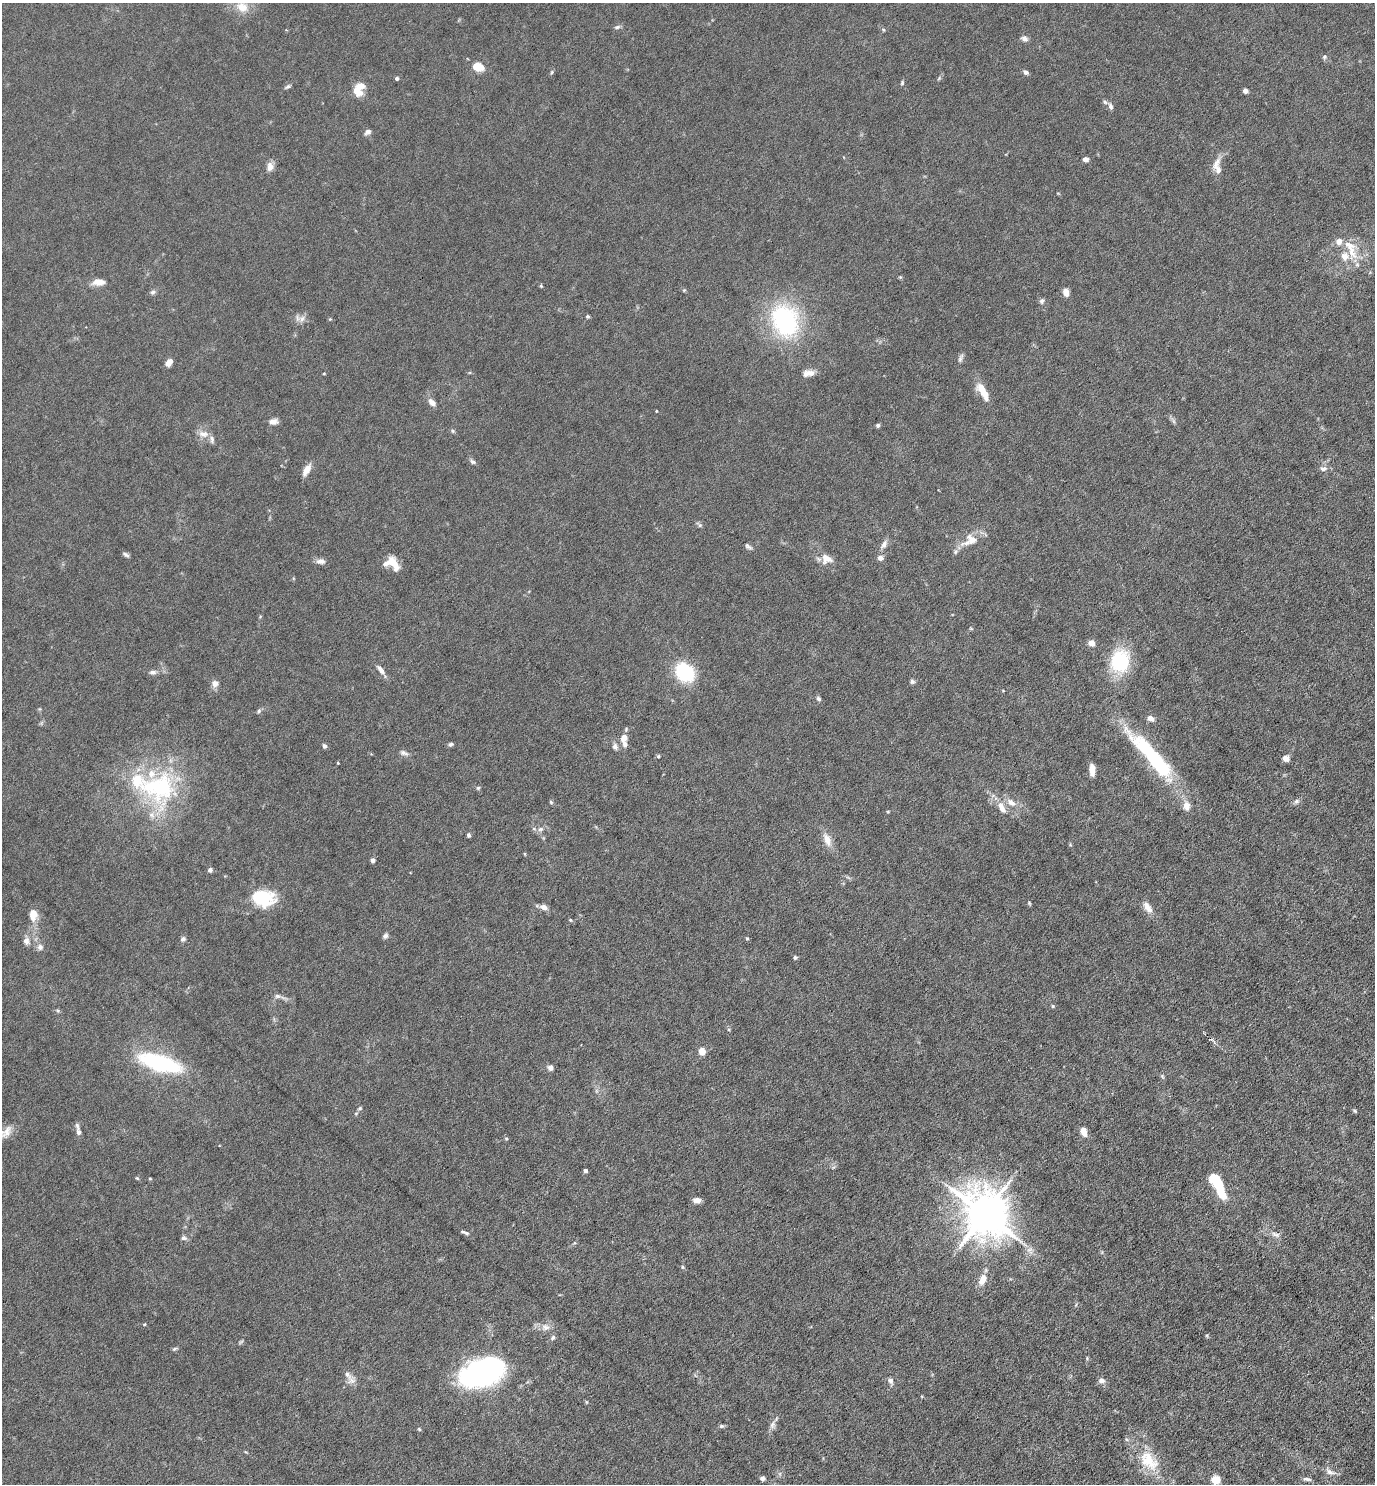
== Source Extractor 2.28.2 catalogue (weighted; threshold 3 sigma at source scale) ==
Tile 6 of 4 x 4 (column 2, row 2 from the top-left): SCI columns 1524-2896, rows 2965-4446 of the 5934 x 5928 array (HDU 1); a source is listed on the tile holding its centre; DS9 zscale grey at full resolution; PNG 1377 x 1486 px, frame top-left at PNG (2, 3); no overlay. Shown black and unused: <1% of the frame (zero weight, under 4 of 8 exposures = <1% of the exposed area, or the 3 px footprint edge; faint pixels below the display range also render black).
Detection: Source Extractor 2.28.2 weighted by HDU 2 'WHT'; one run over the whole footprint, this tile lists its part. Background 0.0371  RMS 0.0027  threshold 0.011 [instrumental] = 3 sigma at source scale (4.09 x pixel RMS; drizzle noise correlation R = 1.36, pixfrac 0.8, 0.05/0.05 arcsec/px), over >= 5 px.
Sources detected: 156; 1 too faint to see at this stretch — not listed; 13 inside a brighter listed object's ellipse — not listed separately; the other 142 listed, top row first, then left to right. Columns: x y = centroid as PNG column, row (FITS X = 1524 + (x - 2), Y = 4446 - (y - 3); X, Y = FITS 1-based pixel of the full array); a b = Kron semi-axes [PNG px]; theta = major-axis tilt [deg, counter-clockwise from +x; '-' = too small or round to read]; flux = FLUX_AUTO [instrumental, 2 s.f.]
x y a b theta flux
242 7 17 13 -28 3.7
617 27 8 5 16 0.6
883 30 6 4 73 0.26
1024 39 8 7 - 0.99
1324 57 6 5 - 0.47
478 66 13 9 -23 3.3
552 72 6 3 71 0.32
1026 72 7 5 -35 0.68
397 78 4 4 - 0.57
939 78 6 4 57 0.34
902 83 6 4 75 0.38
288 87 9 4 31 0.49
357 91 9 6 -48 4.4
1245 91 4 4 - 2.1
1110 106 9 6 -73 0.79
368 132 7 6 - 0.93
1085 159 5 4 - 1.4
1217 166 24 10 -86 2.6
270 167 10 8 82 1.6
1352 252 26 12 -69 5.1
900 277 5 4 - 0.28
99 282 15 8 2 2.3
541 286 5 4 - 0.28
684 290 5 4 - 0.24
153 292 7 5 17 0.6
1066 293 8 6 -75 1.9
1042 301 7 6 - 0.66
587 316 6 4 -7 0.32
302 319 10 8 -1 1.4
785 320 40 32 -67 31
960 358 13 5 69 0.75
169 362 8 5 49 2
811 373 15 7 -9 1.6
324 374 3 3 - 0.23
983 391 24 8 -60 4.2
432 403 8 6 -43 1.7
656 411 3 3 - 0.2
273 421 10 6 2 1.4
878 425 5 4 - 0.45
453 431 5 5 - 0.36
203 434 14 9 -6 1.9
473 462 8 5 -29 0.62
1323 468 10 7 3 1
307 470 14 6 59 2.3
700 525 6 5 - 0.46
971 539 17 11 -49 2.3
884 544 13 7 58 1.2
748 547 11 4 -29 0.61
955 552 6 5 - 0.44
126 555 9 5 -37 0.59
880 558 5 4 - 2
826 559 15 12 -19 2.6
321 561 11 7 -2 1.3
393 563 18 9 -52 3.6
971 628 5 3 - 0.24
1092 643 6 6 - 1.9
1120 661 18 16 83 19
381 670 15 6 -52 1.4
153 672 8 6 6 0.87
685 672 20 16 -47 15
912 681 6 5 - 0.63
215 684 10 8 75 1.3
818 699 6 5 - 0.6
259 711 6 5 - 0.46
1151 718 8 6 -28 1.4
624 738 10 7 72 2
451 744 6 5 - 0.54
325 746 5 4 - 0.69
615 746 9 7 -74 0.92
404 753 12 6 -20 0.9
658 756 5 4 - 0.31
1153 757 64 13 -48 32
1286 758 7 6 - 1.7
1092 770 11 5 -86 2.2
158 787 58 42 -1 33
478 788 6 4 43 0.35
1296 801 8 7 - 0.69
551 802 6 4 -46 0.31
1011 802 14 8 -34 1.9
1187 806 14 10 -80 2
1001 807 17 7 -61 2.4
888 812 5 3 - 0.23
540 829 8 5 26 0.82
469 835 5 4 - 0.56
827 840 19 9 -67 2.6
525 854 5 3 - 0.23
373 860 6 5 - 0.73
210 870 6 5 - 0.57
263 898 29 20 -8 10
1029 903 5 4 - 0.28
544 907 10 7 -17 1.2
1148 907 16 7 -58 2.1
33 914 11 7 88 3.5
570 920 5 4 - 0.26
385 936 7 6 - 0.7
747 938 5 4 - 0.27
183 939 7 6 - 0.64
26 941 9 8 - 1.3
40 947 8 8 - 1
795 957 6 4 -68 0.37
277 996 7 6 - 0.7
1053 1006 5 4 - 0.29
58 1011 6 4 -31 0.37
702 1051 6 5 - 3.3
160 1063 38 14 -17 31
550 1068 8 7 - 0.86
1162 1076 7 4 -60 0.37
360 1108 6 5 - 0.38
1355 1111 5 4 - 0.33
5 1132 22 12 33 2.7
79 1132 8 6 -74 0.73
1084 1132 10 6 -74 2
585 1170 4 3 - 0.79
137 1178 5 3 - 0.27
150 1178 5 3 - 0.24
1217 1183 25 8 -61 16
697 1200 8 6 -1 1.3
984 1213 14 12 -54 990
465 1232 11 3 -19 0.62
1276 1234 13 6 -18 1.1
184 1238 8 5 0 0.6
1030 1250 11 9 -64 1.4
682 1267 6 4 -89 0.3
983 1279 12 8 66 2.9
145 1324 4 3 - 0.21
545 1327 12 9 -5 1.7
553 1337 7 5 57 0.52
174 1349 7 4 30 0.41
1087 1358 5 4 - 0.28
482 1373 34 20 16 72
347 1374 14 7 -55 1.7
1101 1380 9 7 -19 0.98
890 1381 9 6 -64 0.82
586 1402 5 3 - 0.24
772 1425 12 7 79 1.1
721 1426 7 5 -2 0.49
419 1429 6 3 -46 0.28
1149 1461 34 20 -49 9.2
1330 1472 14 6 -21 1.3
762 1478 4 4 - 0.88
1307 1479 10 4 -6 0.71
1216 1480 8 7 - 3.4
Isophote crosses this tile's border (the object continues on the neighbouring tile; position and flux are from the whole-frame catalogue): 1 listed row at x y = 5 1132